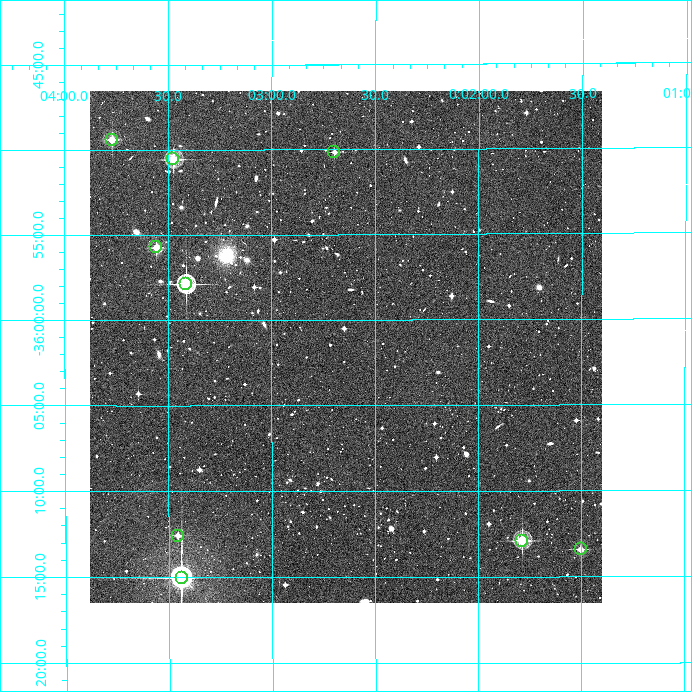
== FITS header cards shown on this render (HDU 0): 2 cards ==
NAXIS1  =                  512
NAXIS2  =                  512

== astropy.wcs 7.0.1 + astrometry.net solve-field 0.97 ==
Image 512 x 512 px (HDU 0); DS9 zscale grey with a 90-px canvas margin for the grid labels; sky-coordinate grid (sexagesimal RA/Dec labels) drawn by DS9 from the SOLVED WCS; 9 Tycho-2 reference stars matched to detected sources circled (green)
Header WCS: RA---TAN/DEC--TAN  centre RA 00:02:38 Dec -36:02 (0.66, -36.03 deg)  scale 3.52 arcsec/px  FOV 30.0' x 30.0'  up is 0 deg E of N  parity normal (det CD < 0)
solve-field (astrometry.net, Tycho-2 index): VERIFIED the header's WCS against the Tycho-2 star catalogue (verified at 2 index scales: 9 matches each, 0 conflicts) and refined it, rather than solving blind
Solved WCS: RA---TAN-SIP/DEC--TAN-SIP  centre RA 00:02:38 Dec -36:02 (0.66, -36.03 deg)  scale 3.52 arcsec/px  FOV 30.0' x 29.9'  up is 0 deg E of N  parity normal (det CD < 0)
The solver's refit moves the header's centre by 2.1 arcsec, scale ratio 1.001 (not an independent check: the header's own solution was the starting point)
Tycho-2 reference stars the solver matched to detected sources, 9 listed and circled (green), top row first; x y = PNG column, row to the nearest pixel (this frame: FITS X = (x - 90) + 1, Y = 512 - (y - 91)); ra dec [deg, ICRS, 3 dp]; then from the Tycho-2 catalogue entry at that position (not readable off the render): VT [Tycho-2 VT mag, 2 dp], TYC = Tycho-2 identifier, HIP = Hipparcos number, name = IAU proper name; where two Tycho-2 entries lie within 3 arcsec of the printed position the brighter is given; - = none
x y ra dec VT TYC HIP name
112 140 0.942 -35.823 10.78 6995-1053-1 - -
334 152 0.674 -35.836 11.55 6995-1044-1 - -
173 159 0.868 -35.843 9.61 6995-1049-1 - -
156 247 0.889 -35.929 10.60 6995-1111-1 - -
186 284 0.853 -35.965 9.17 6995-1209-1 271 -
178 536 0.863 -36.210 11.82 6995-570-1 - -
522 541 0.446 -36.215 9.65 6995-456-1 - -
581 549 0.376 -36.224 11.02 6995-946-1 - -
182 578 0.859 -36.251 7.00 6995-754-1 277 -